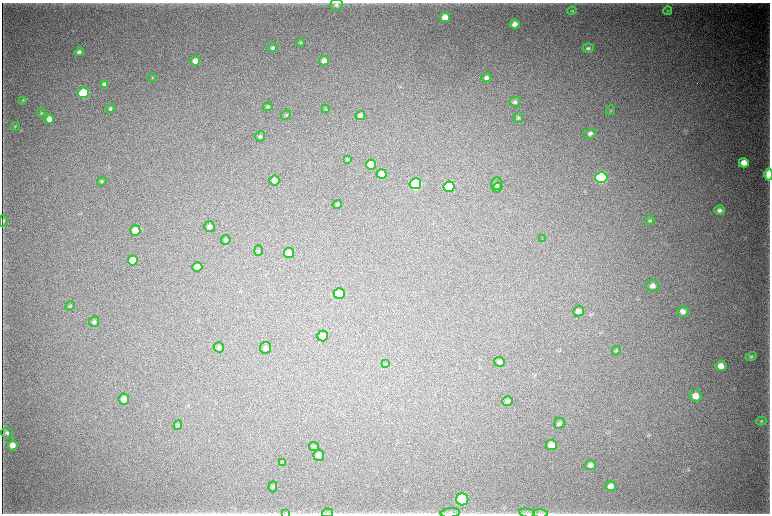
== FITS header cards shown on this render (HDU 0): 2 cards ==
NAXIS1  =                 1536 / length of data axis 1
NAXIS2  =                 1023 / length of data axis 2

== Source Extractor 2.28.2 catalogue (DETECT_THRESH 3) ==
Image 1536 x 1023 px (HDU 0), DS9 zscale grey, zoomed out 1/2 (1 PNG px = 2 x 2 image px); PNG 772 x 516 px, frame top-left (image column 1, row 1022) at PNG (2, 3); each listed source drawn as its Kron ellipse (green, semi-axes under 4 px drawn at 4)
Background 4930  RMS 40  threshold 121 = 3 sigma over >= 5 px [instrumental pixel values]
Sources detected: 90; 2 cannot appear on this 1/2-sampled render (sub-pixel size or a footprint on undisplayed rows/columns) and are neither listed nor drawn; the other 88 listed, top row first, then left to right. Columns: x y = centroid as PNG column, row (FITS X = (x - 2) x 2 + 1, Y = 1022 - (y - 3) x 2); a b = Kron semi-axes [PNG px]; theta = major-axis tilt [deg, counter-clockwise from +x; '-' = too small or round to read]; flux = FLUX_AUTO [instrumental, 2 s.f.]
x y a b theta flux
336 5 6 6 - 2.2e+04
572 11 5 3 - 8.1e+03
668 11 4 4 - 9.1e+03
445 18 5 4 - 1.5e+05
515 24 5 4 - 6.0e+04
300 42 4 4 - 8.3e+03
272 48 5 4 - 1.9e+04
588 48 5 4 - 1.8e+04
79 52 4 4 - 2.1e+04
195 61 5 4 - 7.2e+04
324 61 5 4 - 5.3e+04
152 77 4 3 - 6.2e+03
486 78 5 4 - 2.4e+04
105 84 4 4 - 3.6e+04
83 93 5 5 - 1.0e+06
23 100 3 3 - 7.4e+03
515 102 6 5 - 2.1e+04
268 107 5 4 - 1.0e+04
110 109 5 4 - 1.6e+04
325 109 4 3 - 6.5e+03
611 110 5 2 - 6.2e+03
41 113 4 3 - 7.8e+03
286 115 5 4 - 1.0e+04
360 116 5 4 - 3.4e+04
518 118 5 4 - 1.3e+04
49 119 5 4 - 5.2e+04
15 126 4 3 - 6.4e+03
590 133 6 5 - 2.5e+04
260 136 5 5 - 1.3e+04
347 159 4 4 - 7.1e+03
744 163 5 4 - 9.2e+04
371 165 5 5 - 1.5e+05
382 174 5 4 - 9.7e+04
769 174 6 3 -90 2.6e+05
601 178 6 5 - 1.8e+06
275 180 5 5 - 5.5e+04
102 181 5 4 - 9.7e+03
415 184 6 5 - 1.4e+06
496 184 6 5 - 1.8e+04
449 187 5 5 - 6.3e+05
497 188 5 4 - 1.4e+04
337 204 5 4 - 1.2e+04
719 210 5 5 - 2.7e+04
650 220 5 4 - 1.1e+04
3 221 6 3 88 9.2e+03
209 227 5 5 - 3.3e+04
135 230 5 5 - 1.2e+05
542 239 2 1 - 2.1e+03
226 240 5 4 - 1.3e+04
258 251 5 4 - 9.3e+03
289 253 5 5 - 1.1e+05
133 261 5 5 - 1.6e+05
197 267 5 5 - 7.5e+04
653 286 6 6 - 4.0e+04
339 294 5 5 - 4.4e+05
70 306 5 4 - 9.1e+03
579 311 5 5 - 3.6e+04
683 311 5 5 - 4.8e+04
94 322 5 4 - 2.0e+04
323 336 5 5 - 5.2e+04
219 347 5 5 - 1.9e+04
265 348 6 5 - 2.8e+04
616 351 5 3 - 8.9e+03
751 357 5 4 - 1.4e+04
499 362 5 4 - 2.1e+04
385 364 3 2 - 4.9e+03
721 366 5 5 - 7.1e+04
696 396 6 6 - 8.9e+04
124 399 5 5 - 6.3e+04
507 401 5 4 - 1.7e+04
761 421 5 4 - 9.8e+03
559 423 6 5 - 1.8e+04
178 425 5 3 - 7.3e+03
7 433 6 5 - 2.2e+04
13 445 5 5 - 6.6e+04
552 445 5 5 - 8.8e+04
314 447 5 4 - 1.1e+04
319 455 5 5 - 4.2e+04
283 462 3 2 - 4.7e+03
590 465 5 5 - 3.4e+04
611 486 5 5 - 4.5e+04
273 487 5 4 - 1.0e+04
462 499 6 6 - 1.4e+06
286 513 4 2 - 4.2e+03
327 513 5 2 - 7.2e+03
450 513 10 4 5 2.1e+04
527 513 8 3 -10 1.5e+04
540 513 7 1 -4 9.6e+03
At the frame edge (FLAGS 8, measured only in part): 5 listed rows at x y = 769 174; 286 513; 450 513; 527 513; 540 513
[2 sub-pixel or undisplayed-footprint detections neither listed nor drawn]